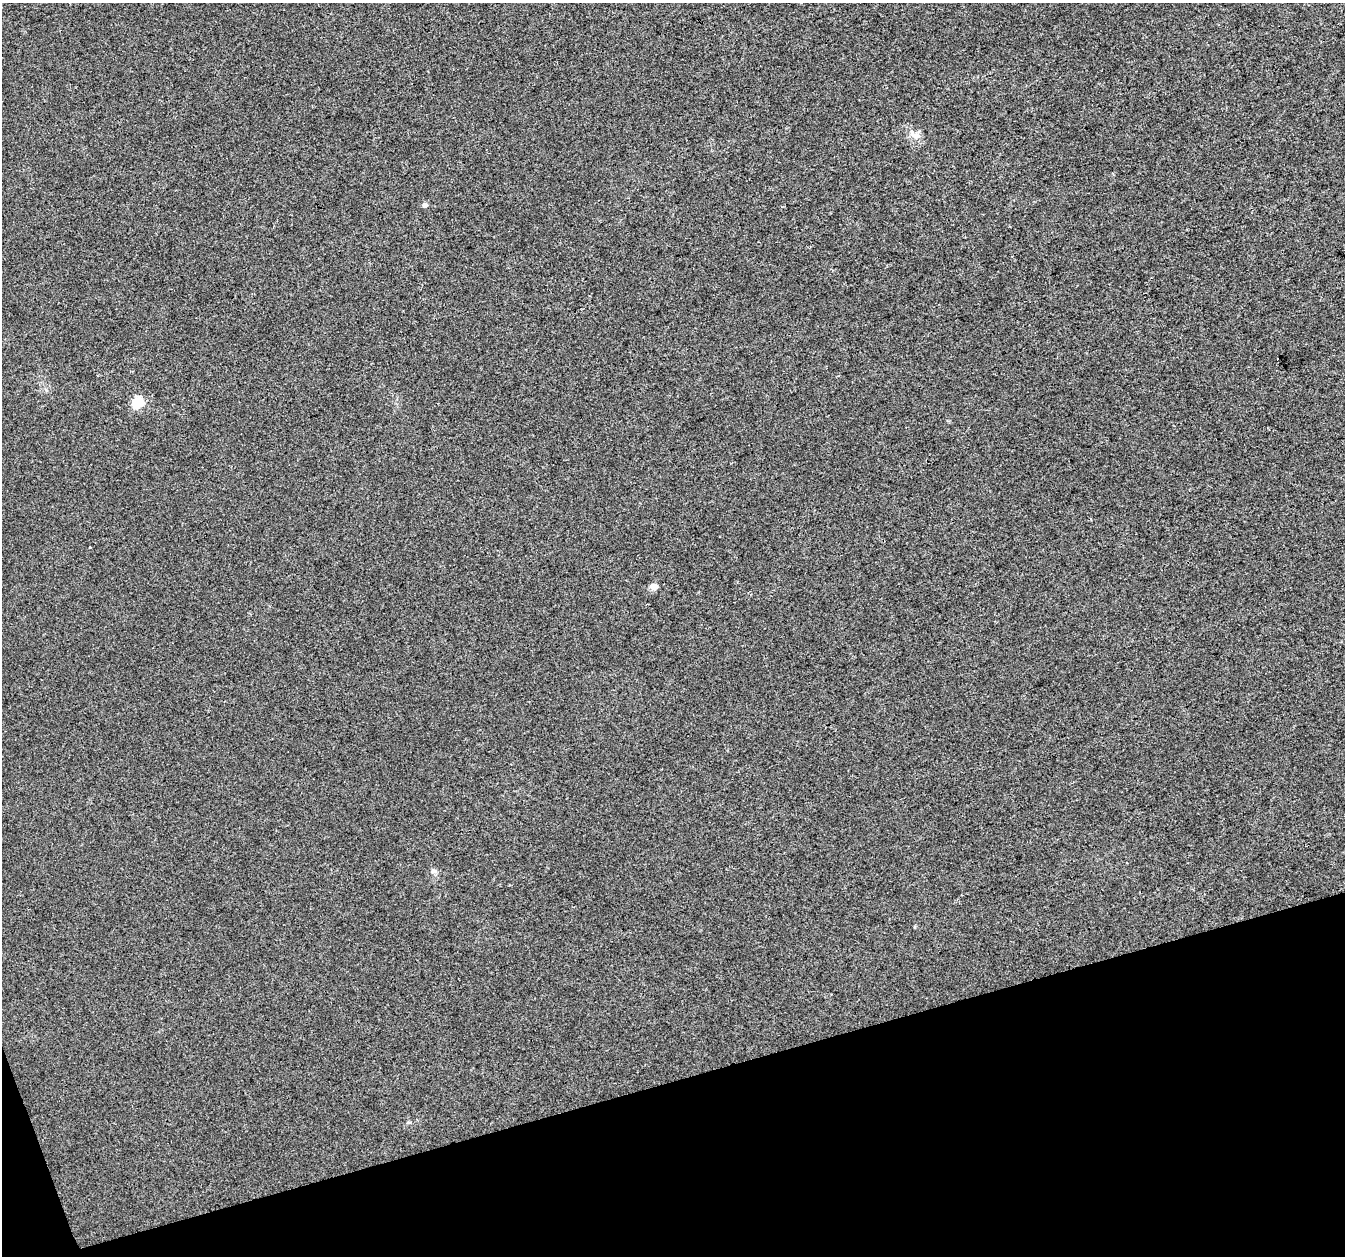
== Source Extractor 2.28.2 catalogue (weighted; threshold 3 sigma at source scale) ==
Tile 14 of 4 x 4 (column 2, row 4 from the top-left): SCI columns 1346-2688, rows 118-1371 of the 5373 x 5196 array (HDU 1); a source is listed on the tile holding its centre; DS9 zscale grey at full resolution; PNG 1347 x 1258 px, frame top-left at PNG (2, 3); no overlay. Shown black and unused: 15% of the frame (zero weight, under 3 of 4 exposures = <1% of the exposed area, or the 3 px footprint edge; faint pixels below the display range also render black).
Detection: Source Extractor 2.28.2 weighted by HDU 2 'WHT'; one run over the whole footprint, this tile lists its part. Background 0.00625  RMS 0.0038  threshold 0.017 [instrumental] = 3 sigma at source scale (4.5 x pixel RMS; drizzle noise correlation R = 1.50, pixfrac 1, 0.0396/0.0396 arcsec/px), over >= 5 px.
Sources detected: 6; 1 cosmic-ray / hot-pixel residue — not listed; the other 5 listed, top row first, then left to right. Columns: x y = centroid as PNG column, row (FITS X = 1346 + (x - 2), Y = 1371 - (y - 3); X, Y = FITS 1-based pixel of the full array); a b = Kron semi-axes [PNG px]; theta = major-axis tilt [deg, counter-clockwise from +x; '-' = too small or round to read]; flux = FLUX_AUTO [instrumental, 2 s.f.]
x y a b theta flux
914 135 16 7 -32 2.6
425 205 5 4 - 1.7
138 402 6 5 - 28
653 586 5 4 - 5.1
434 871 9 4 8 0.76